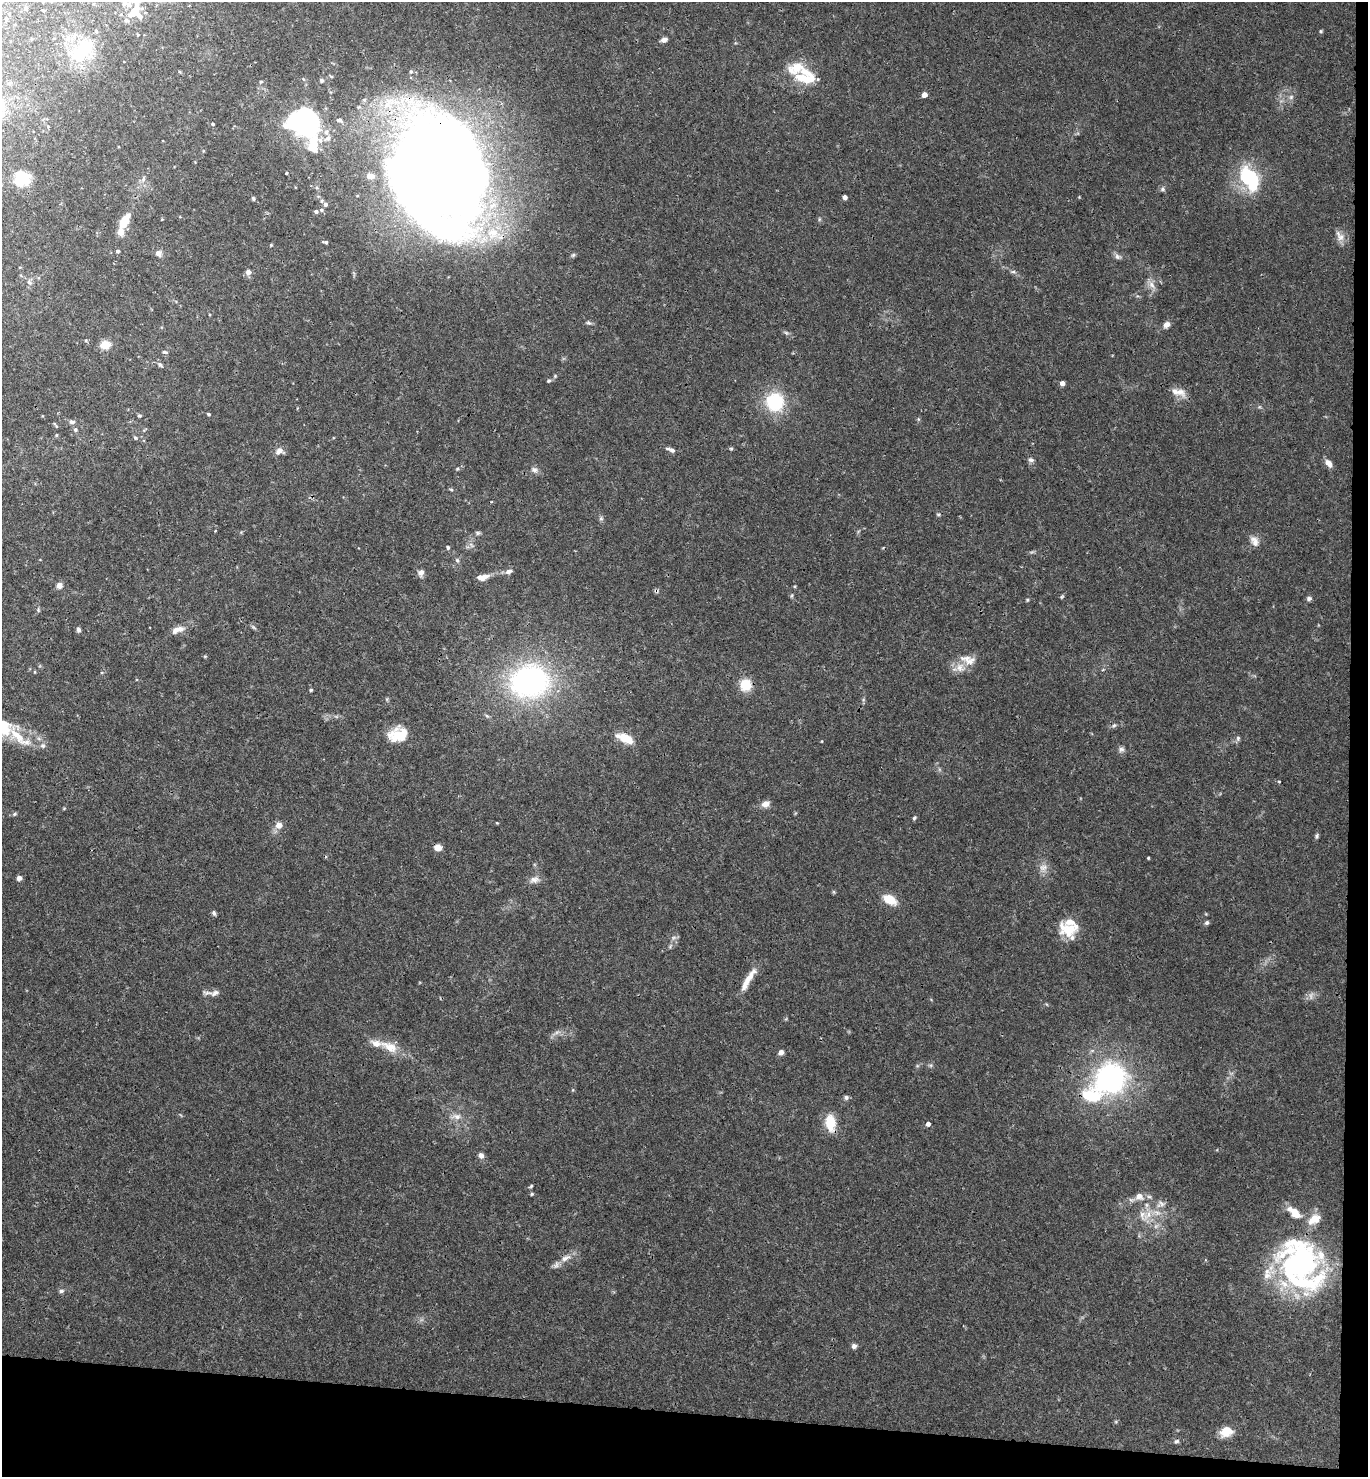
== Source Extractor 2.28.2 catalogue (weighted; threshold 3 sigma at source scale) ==
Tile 9 of 3 x 3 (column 3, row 3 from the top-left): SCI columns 2892-4257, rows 11-1485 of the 4514 x 4442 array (HDU 1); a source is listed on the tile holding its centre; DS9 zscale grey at full resolution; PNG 1370 x 1479 px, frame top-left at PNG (2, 2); no overlay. Shown black and unused: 6% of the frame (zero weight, under 3 of 4 exposures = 6% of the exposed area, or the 3 px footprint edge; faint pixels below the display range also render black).
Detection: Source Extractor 2.28.2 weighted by HDU 2 'WHT'; one run over the whole footprint, this tile lists its part. Background 0.0367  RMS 0.0029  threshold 0.0132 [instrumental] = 3 sigma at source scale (4.5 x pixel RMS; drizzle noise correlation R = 1.50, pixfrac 1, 0.05/0.05 arcsec/px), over >= 5 px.
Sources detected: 153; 1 too faint to see at this stretch — not listed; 21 inside a brighter listed object's ellipse — not listed separately; the other 131 listed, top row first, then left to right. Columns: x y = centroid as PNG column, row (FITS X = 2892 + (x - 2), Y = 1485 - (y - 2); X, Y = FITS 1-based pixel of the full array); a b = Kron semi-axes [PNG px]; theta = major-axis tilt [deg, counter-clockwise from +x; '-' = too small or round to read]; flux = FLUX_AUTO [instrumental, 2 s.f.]
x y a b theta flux
125 3 27 10 14 2.8
25 8 6 4 89 0.36
133 12 19 11 53 4.2
6 19 4 3 - 0.33
1321 31 5 4 - 0.33
664 40 6 5 - 1.5
82 50 39 20 52 13
331 76 5 3 - 0.32
805 77 30 20 -18 11
303 79 5 3 - 0.29
322 80 5 4 - 0.63
261 82 5 4 - 0.34
924 95 5 5 - 1.4
1291 97 7 4 46 0.68
339 120 6 5 - 0.71
304 122 19 16 1 91
213 124 4 3 - 0.36
48 126 5 4 - 0.3
313 144 25 16 77 8.1
286 173 3 2 - 0.31
439 173 96 74 -73 560
21 178 19 18 - 7.6
1249 178 28 16 -57 20
143 179 7 4 72 0.54
1162 189 7 6 - 0.64
845 197 4 4 - 1.8
253 198 6 4 -74 0.42
325 204 5 5 - 0.85
321 210 5 4 - 0.41
316 211 4 4 - 0.64
125 219 17 9 48 3.5
1340 236 17 9 -58 2.1
325 242 7 3 -13 0.53
117 251 5 4 - 0.46
159 253 9 7 -47 1.4
1117 256 8 6 -73 0.84
248 272 5 5 - 1.8
1013 272 6 4 0 0.49
29 283 8 5 -45 0.7
1152 285 12 7 -54 1.6
588 323 8 4 -18 0.55
1166 325 7 6 - 1.7
786 333 7 4 -19 0.49
105 345 11 9 3 3.4
165 352 6 4 -4 0.53
160 365 9 5 -43 0.65
555 376 4 4 - 0.3
549 381 5 4 - 0.45
1062 383 4 4 - 1.8
1180 392 19 10 -41 2.6
775 402 20 19 - 15
208 414 4 3 - 0.47
139 416 4 4 - 0.48
72 422 8 5 5 0.69
55 425 8 3 -56 0.34
75 429 5 4 - 0.57
56 435 5 3 - 0.27
135 438 5 4 - 0.46
731 449 5 4 - 0.35
671 450 13 5 -20 1.1
279 451 9 7 45 1.9
1031 460 7 6 - 0.8
1329 463 10 6 -56 1.8
457 469 5 4 - 0.35
534 470 9 7 -30 1.1
451 489 5 3 - 0.34
938 514 6 3 -18 0.36
601 518 6 5 - 0.55
478 533 6 5 - 0.51
1254 541 14 9 -63 2
448 547 5 4 - 0.48
457 560 6 5 - 0.53
509 571 9 6 16 1.1
421 572 6 6 - 1.6
483 577 14 7 11 2.4
59 585 8 7 - 1.3
795 586 5 3 - 0.27
656 591 6 5 - 0.52
1309 599 6 6 - 0.71
1027 600 6 3 72 0.31
254 627 9 3 -45 0.49
78 630 6 5 - 0.68
178 630 17 7 18 2.4
970 662 16 8 32 2.7
35 672 5 3 - 0.24
529 681 43 35 9 62
746 685 11 11 - 6.5
311 690 5 4 - 0.36
1114 726 7 5 33 0.59
398 735 22 16 16 7.2
19 737 43 11 -41 7.2
625 738 17 8 -23 5.9
1238 738 7 5 79 0.6
43 745 7 6 - 0.8
1121 749 8 6 -15 0.85
765 804 11 7 23 1.7
14 814 5 5 - 0.42
914 818 5 4 - 0.41
497 823 4 3 - 0.24
279 825 7 7 - 2.2
1317 836 6 5 - 0.5
438 848 5 5 - 3.8
1148 858 3 3 - 0.27
1043 867 11 9 15 1.8
19 878 6 5 - 0.96
534 879 13 8 11 1.6
889 899 13 8 -30 5.8
214 913 7 5 -72 0.53
1207 923 5 5 - 0.64
1069 929 25 16 -3 7.4
748 979 35 7 58 4
215 993 11 6 36 1.2
389 1047 28 11 -25 5.4
781 1052 6 6 - 1.1
1110 1078 35 30 38 51
846 1097 7 5 -88 0.64
457 1116 11 8 -12 1.8
830 1123 17 10 -83 7.1
928 1124 4 4 - 1.2
481 1155 7 6 - 1.3
531 1186 6 3 46 0.37
532 1194 5 4 - 0.33
1139 1196 11 10 - 2.3
1161 1204 9 5 -45 1
1148 1215 13 8 61 2.8
565 1258 16 7 30 2.4
1299 1263 59 50 -54 63
61 1291 7 5 9 0.64
854 1346 6 6 - 1
1226 1432 13 10 24 4.4
1176 1441 6 6 - 0.61
Overlapping masked pixels (flux is a lower limit): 4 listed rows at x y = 439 173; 656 591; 438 848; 830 1123
Isophote crosses this tile's border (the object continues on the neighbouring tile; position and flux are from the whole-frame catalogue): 2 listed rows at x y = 125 3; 133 12